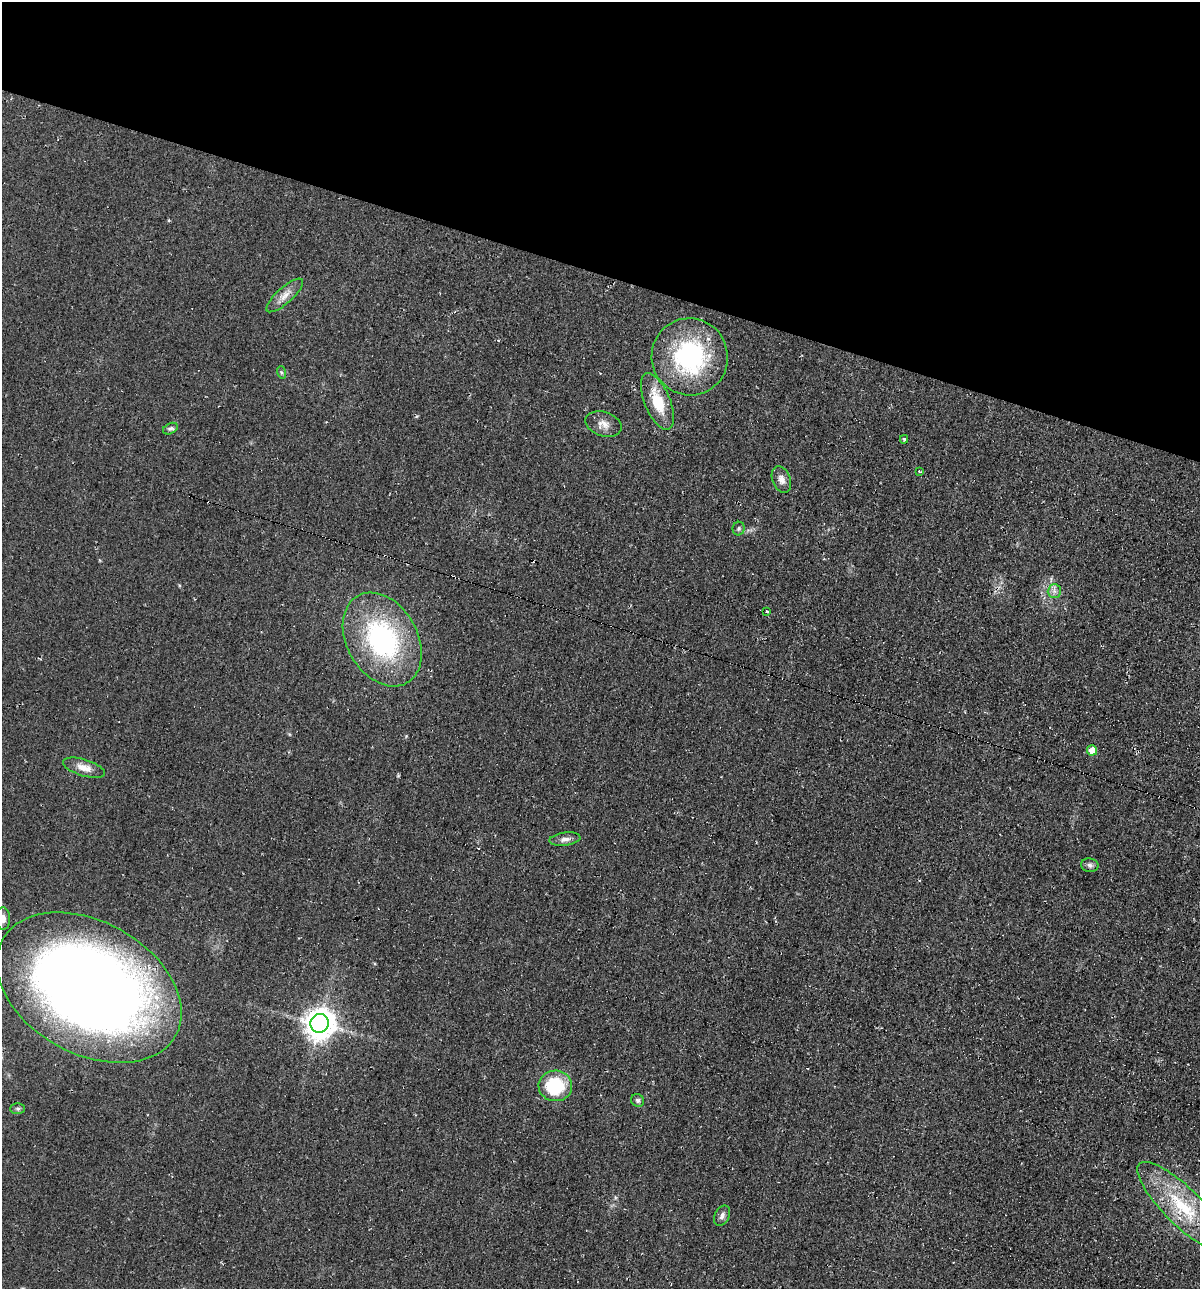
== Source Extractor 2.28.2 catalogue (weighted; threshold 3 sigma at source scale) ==
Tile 2 of 4 x 4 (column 2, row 1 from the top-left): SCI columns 1320-2517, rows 3871-5157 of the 5225 x 5189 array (HDU 1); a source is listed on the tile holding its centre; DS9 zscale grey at full resolution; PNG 1202 x 1291 px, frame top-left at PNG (2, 2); each listed source drawn as its Kron ellipse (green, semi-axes under 4 px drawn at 4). Shown black and unused: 21% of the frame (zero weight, under 2 of 3 exposures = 1% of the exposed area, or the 3 px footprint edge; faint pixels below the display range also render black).
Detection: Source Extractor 2.28.2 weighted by HDU 2 'WHT'; one run over the whole footprint, this tile lists its part. Background 0.0842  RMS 0.014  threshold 0.0626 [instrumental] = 3 sigma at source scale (4.5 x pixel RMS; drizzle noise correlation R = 1.50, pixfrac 1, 0.05/0.05 arcsec/px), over >= 5 px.
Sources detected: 28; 3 cosmic-ray / hot-pixel residue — neither listed nor drawn; the other 25 listed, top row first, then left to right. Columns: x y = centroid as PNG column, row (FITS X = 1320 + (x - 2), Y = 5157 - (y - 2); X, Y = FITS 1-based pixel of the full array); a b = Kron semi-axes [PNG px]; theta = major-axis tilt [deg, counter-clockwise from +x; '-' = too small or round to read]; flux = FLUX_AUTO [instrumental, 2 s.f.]
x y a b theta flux
285 295 23 8 42 13
690 357 38 38 - 170
281 372 6 4 -71 2.4
657 402 30 12 -68 43
603 424 18 12 -17 12
170 429 8 5 26 3.2
904 439 4 3 - 1.9
919 471 4 3 - 1.3
781 479 14 9 -69 8.8
739 529 7 6 - 2.6
1054 591 7 6 - 5.2
766 612 3 3 - 9.7
382 640 50 35 -60 220
1092 750 5 5 - 20
84 768 22 8 -17 14
565 839 15 6 7 7.2
1090 865 9 6 -10 4
3 918 11 7 -86 7.4
89 988 99 66 -29 1900
320 1023 9 9 - 2000
555 1086 17 15 2 74
638 1100 7 6 - 3.3
18 1109 7 5 1 2.6
1183 1207 61 18 -44 90
722 1216 11 7 64 5.4
Isophote crosses this tile's border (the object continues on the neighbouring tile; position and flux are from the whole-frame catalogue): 1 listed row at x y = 3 918